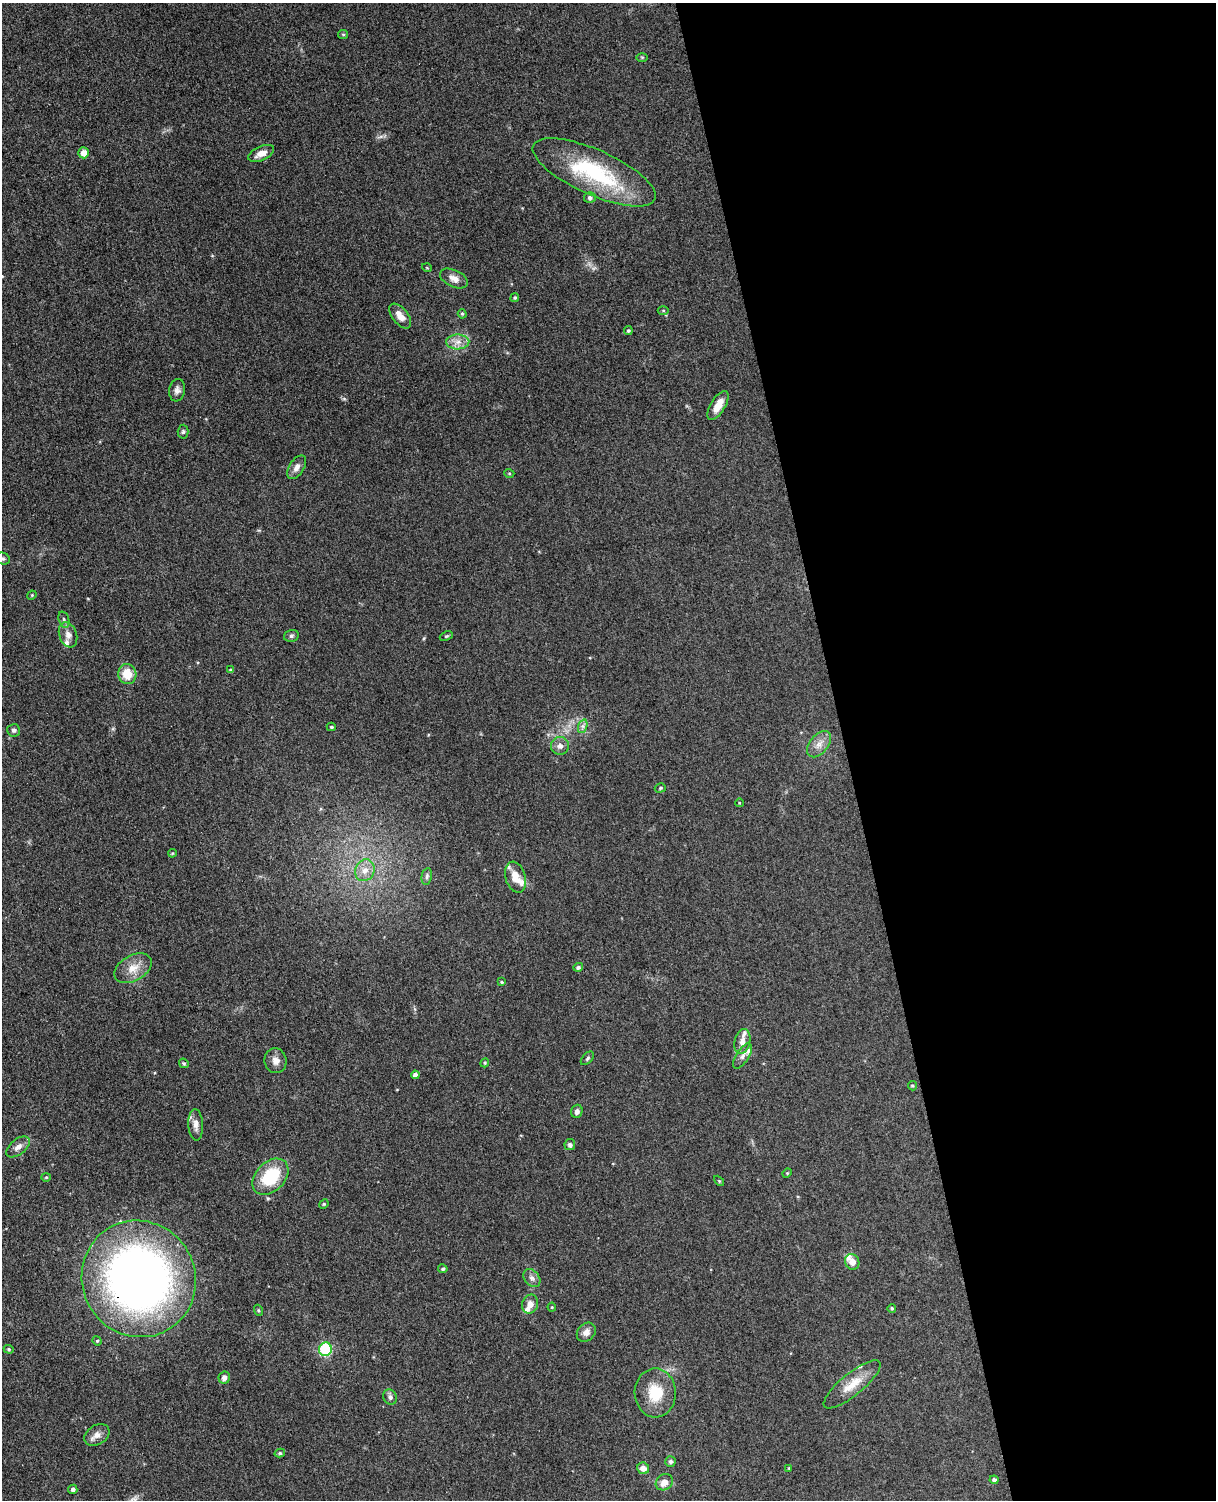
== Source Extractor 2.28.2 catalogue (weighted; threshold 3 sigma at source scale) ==
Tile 8 of 4 x 3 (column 4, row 2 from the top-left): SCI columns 3698-4911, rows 1648-3145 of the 4967 x 4906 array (HDU 1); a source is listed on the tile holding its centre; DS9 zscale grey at full resolution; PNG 1218 x 1502 px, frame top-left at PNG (2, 3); each listed source drawn as its Kron ellipse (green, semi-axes under 4 px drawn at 4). Shown black and unused: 31% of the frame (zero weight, under 3 of 4 exposures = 5% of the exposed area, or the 3 px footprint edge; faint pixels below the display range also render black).
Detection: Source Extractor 2.28.2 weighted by HDU 2 'WHT'; one run over the whole footprint, this tile lists its part. Background 0.0701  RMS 0.0075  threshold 0.0339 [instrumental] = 3 sigma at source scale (4.5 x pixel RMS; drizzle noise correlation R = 1.50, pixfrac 1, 0.05/0.05 arcsec/px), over >= 5 px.
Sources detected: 90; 8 inside a brighter listed object's ellipse — not listed separately; the other 82 listed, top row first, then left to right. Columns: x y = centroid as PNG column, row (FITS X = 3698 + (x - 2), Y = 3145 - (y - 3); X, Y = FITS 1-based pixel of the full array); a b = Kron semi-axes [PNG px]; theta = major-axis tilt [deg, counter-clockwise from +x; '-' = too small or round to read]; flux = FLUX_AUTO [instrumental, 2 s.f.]
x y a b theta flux
343 34 5 4 - 0.84
642 57 6 4 0 0.88
83 153 5 5 - 6.8
261 153 14 7 24 6.4
594 172 66 22 -24 78
590 198 6 5 - 2.1
427 268 5 3 - 0.57
454 278 15 8 -25 5.3
515 297 5 4 - 1.2
663 310 5 3 - 0.76
462 314 5 4 - 0.96
400 316 14 8 -51 7.1
628 331 4 4 - 1.1
458 342 11 7 1 5.4
177 390 11 8 81 3.3
718 405 16 7 59 9.7
183 432 7 5 88 1.5
297 467 13 7 58 4.3
509 473 5 3 - 0.74
2 558 8 5 -18 1.8
32 595 5 4 - 0.73
64 620 8 5 -73 1.9
68 635 13 8 -70 4.6
291 636 7 5 14 1.5
446 636 7 4 24 0.99
231 670 4 4 - 1.5
127 674 10 9 - 14
583 726 7 4 72 1.9
331 727 4 4 - 1.1
13 730 6 6 - 1.7
819 744 15 9 50 6.1
560 746 9 9 - 3.8
660 788 6 4 17 1.1
739 803 4 3 - 0.59
172 853 4 4 - 0.74
365 870 11 9 65 6.8
427 876 8 5 80 1.8
515 877 16 10 -73 9.8
578 967 5 4 - 1.8
133 968 20 12 30 10
501 982 4 3 - 0.9
742 1041 12 7 77 4.9
742 1056 14 6 57 4.2
587 1058 8 5 46 1.4
276 1061 12 11 - 5
184 1063 5 4 - 1.1
485 1063 4 4 - 0.76
415 1075 4 4 - 3.3
912 1086 5 4 - 0.97
577 1111 6 5 - 3
196 1125 15 7 -87 4.6
570 1145 5 5 - 2.3
18 1147 13 7 39 4.2
787 1173 4 4 - 0.88
46 1177 4 4 - 0.77
270 1177 21 14 45 36
719 1181 6 4 -46 0.87
324 1204 5 4 - 0.89
852 1262 8 7 - 5.4
443 1269 4 4 - 1.3
532 1278 10 7 -50 3
139 1279 59 56 -60 540
530 1304 9 8 - 5.2
552 1307 4 4 - 0.78
892 1308 4 4 - 1.1
258 1310 5 3 - 0.83
586 1332 10 8 43 4.6
97 1341 5 4 - 1
9 1349 5 4 - 0.96
325 1349 7 6 - 49
224 1378 6 5 - 3.1
852 1384 35 11 39 15
655 1393 24 20 -88 21
390 1397 8 6 -63 2.6
97 1435 13 9 31 5
280 1453 5 4 - 1.3
670 1461 5 5 - 2.1
643 1468 6 5 - 4.6
789 1468 4 3 - 0.78
994 1480 4 4 - 1.9
664 1482 9 7 37 6.7
73 1489 5 4 - 2.1
Overlapping masked pixels (flux is a lower limit): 1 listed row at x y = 139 1279
Isophote crosses this tile's border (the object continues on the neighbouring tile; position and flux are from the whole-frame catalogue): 1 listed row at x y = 2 558